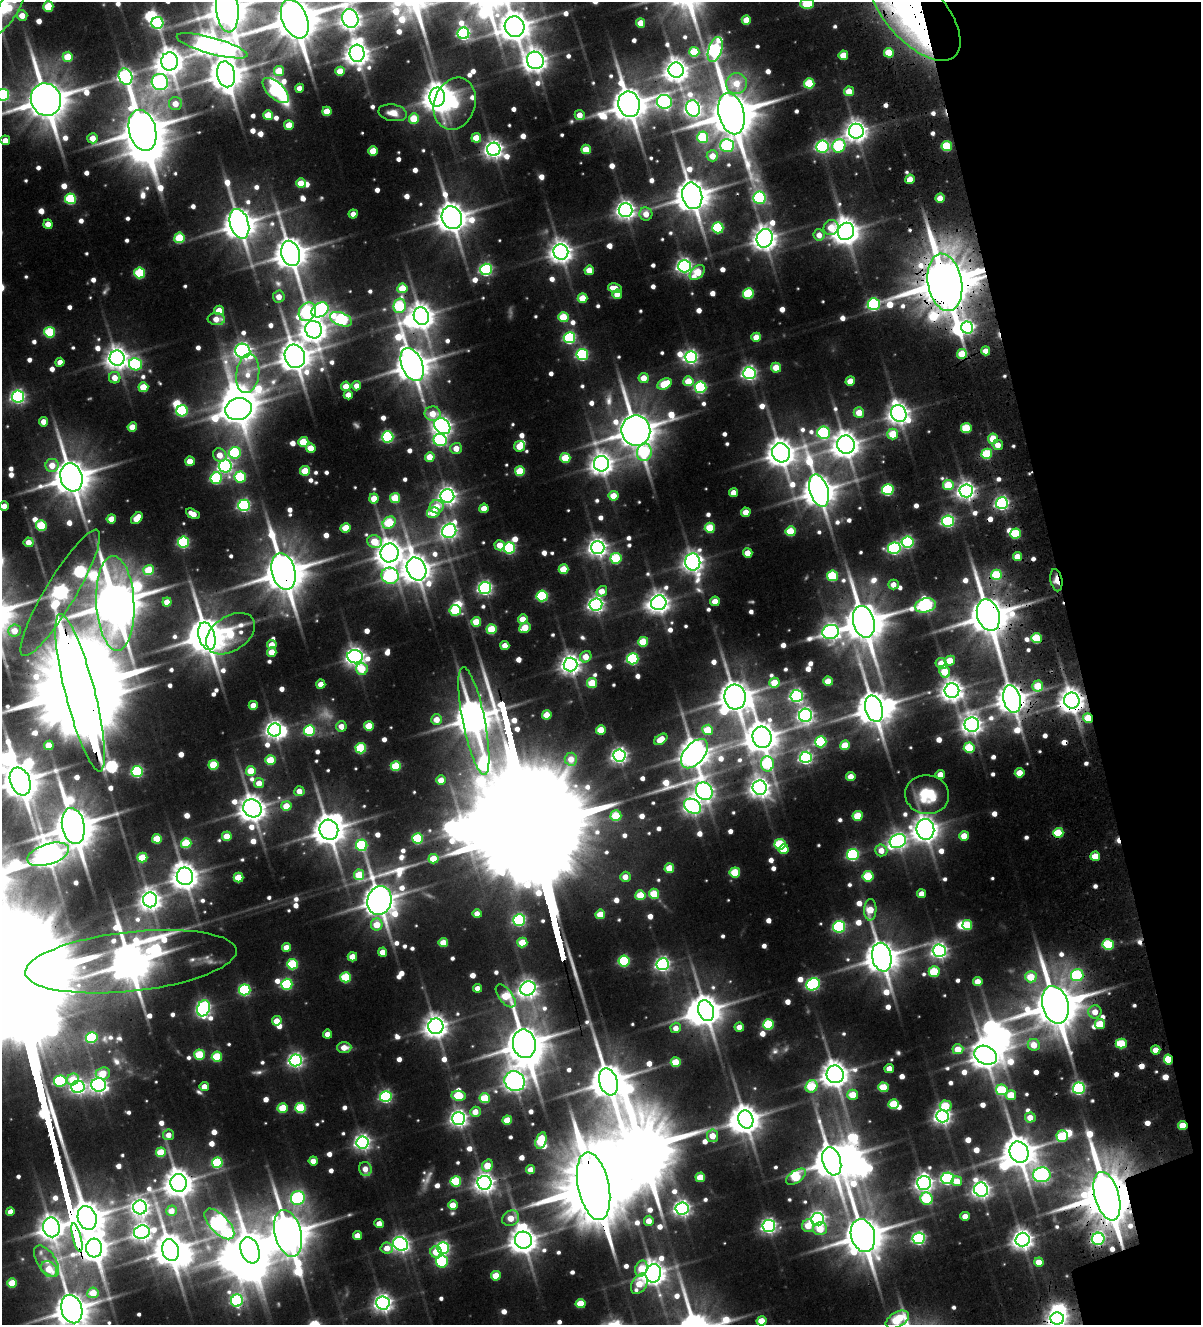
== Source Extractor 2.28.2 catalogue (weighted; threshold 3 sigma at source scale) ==
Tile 12 of 4 x 4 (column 4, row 3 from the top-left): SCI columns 3966-5164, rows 1503-2825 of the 5651 x 5652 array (HDU 1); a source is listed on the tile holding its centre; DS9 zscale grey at full resolution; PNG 1203 x 1327 px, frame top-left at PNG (2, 2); each listed source drawn as its Kron ellipse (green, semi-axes under 4 px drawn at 4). Shown black and unused: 11% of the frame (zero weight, under 3 of 5 exposures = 13% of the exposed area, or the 3 px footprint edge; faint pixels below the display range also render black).
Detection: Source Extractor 2.28.2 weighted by HDU 2 'WHT'; one run over the whole footprint, this tile lists its part. Background 0.0825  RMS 0.0092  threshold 0.0416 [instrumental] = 3 sigma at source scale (4.5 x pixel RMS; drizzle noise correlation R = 1.50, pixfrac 1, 0.05/0.05 arcsec/px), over >= 5 px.
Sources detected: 955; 11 too faint to see at this stretch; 38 inside a brighter object's white glare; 11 cosmic-ray / hot-pixel residue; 2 long thin detections or spike segments (spike, bleed or trail) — neither listed nor drawn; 9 inside a brighter listed object's ellipse — not listed separately; of the other 884, all 500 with FLUX_AUTO >= 8.78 (the completeness limit of this list) listed and drawn (384 fainter detections not listed), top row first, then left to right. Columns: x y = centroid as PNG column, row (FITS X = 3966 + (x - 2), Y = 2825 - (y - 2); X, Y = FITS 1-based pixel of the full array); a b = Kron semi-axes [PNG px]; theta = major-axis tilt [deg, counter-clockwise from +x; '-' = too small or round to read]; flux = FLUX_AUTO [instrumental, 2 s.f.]
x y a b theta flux
807 4 7 5 -1 36
48 7 5 5 - 34
9 8 30 10 60 38
227 9 24 11 -85 2400
915 12 60 29 -48 240
22 15 5 5 - 11
295 19 20 12 -67 4400
350 19 9 8 - 690
746 20 4 4 - 15
157 23 6 6 - 120
641 23 4 4 - 15
515 27 10 10 - 1500
463 33 6 6 - 160
212 46 37 8 -15 940
715 49 13 6 73 210
694 52 5 5 - 41
357 53 9 7 -85 880
889 53 5 5 - 24
843 55 5 4 - 18
68 57 5 5 - 27
535 60 9 8 - 780
170 61 9 8 - 1100
676 70 8 7 - 830
279 71 5 5 - 21
340 71 5 4 - 19
226 74 13 9 -78 1900
126 77 8 6 -71 260
160 82 8 8 - 280
809 83 5 5 - 44
736 84 10 10 - 16
300 88 4 4 - 8.8
276 91 16 8 -43 99
849 91 5 5 - 15
3 95 6 6 - 130
437 97 9 7 90 1100
46 100 16 15 - 3300
664 102 7 7 - 200
175 104 6 6 - 12
455 104 27 20 72 58
629 104 13 11 -78 2200
693 108 8 7 - 330
327 111 5 4 - 18
393 113 14 8 -10 9.7
731 114 21 12 -76 4500
268 115 5 5 - 23
580 115 5 5 - 11
414 119 5 5 - 30
289 125 5 5 - 18
143 130 21 13 -75 3600
856 131 7 7 - 670
703 137 5 5 - 45
93 138 5 5 - 11
476 138 5 4 - 18
5 140 5 4 - 9.1
727 145 7 6 - 85
822 146 6 6 - 160
839 146 7 6 - 83
947 146 5 5 - 42
494 149 6 6 - 470
586 149 5 5 - 21
373 151 5 5 - 21
712 156 6 5 - 14
910 179 5 4 - 15
301 183 5 5 - 19
692 196 13 10 -77 2000
759 198 6 6 - 84
940 198 5 4 - 14
70 199 5 5 - 63
626 210 7 7 - 480
353 214 4 4 - 9
646 214 6 6 - 12
452 218 12 10 -62 1600
48 224 4 4 - 11
239 224 15 9 -73 1800
831 227 8 7 - 19
718 228 5 5 - 70
846 231 9 8 - 1200
819 235 5 5 - 9.3
179 238 5 5 - 42
765 238 9 8 - 920
561 252 8 7 - 770
291 253 13 9 -74 1800
684 266 6 6 - 300
486 269 6 6 - 150
589 270 5 4 - 14
140 273 5 5 - 60
697 273 9 5 46 29
945 282 29 17 -80 7100
402 288 5 5 - 25
615 288 7 4 -11 15
748 293 5 5 - 60
617 294 5 4 - 9.9
279 297 6 6 - 9.3
582 298 5 4 - 20
874 304 6 5 - 130
400 306 7 6 - 65
219 310 5 4 - 15
320 310 9 6 31 220
307 312 10 8 56 140
421 316 9 7 -72 980
563 317 5 5 - 33
216 319 8 6 -2 10
341 319 11 6 -21 140
967 328 6 6 - 200
314 330 9 8 - 930
50 332 5 5 - 61
756 337 5 4 - 14
569 338 6 5 - 120
243 351 7 7 - 400
986 351 4 4 - 9.8
582 354 6 5 - 120
962 354 5 5 - 26
295 356 12 10 -72 1500
691 357 6 6 - 220
117 358 8 7 - 760
60 362 4 4 - 8.8
136 364 7 6 - 100
412 365 17 10 -67 1900
776 368 5 5 - 19
749 373 6 6 - 240
248 374 19 11 82 19
115 378 6 5 - 11
644 378 5 5 - 14
688 381 5 5 - 21
850 381 5 4 - 15
665 384 7 5 26 33
346 386 4 4 - 15
357 386 4 4 - 8.9
143 387 5 5 - 23
700 387 6 5 - 100
348 395 4 4 - 11
18 397 6 6 - 210
238 409 13 11 16 1500
182 411 6 5 - 75
859 413 5 5 - 15
899 413 8 7 - 700
433 414 8 7 - 17
44 422 4 4 - 10
442 426 9 7 -46 480
132 427 4 4 - 16
966 428 5 5 - 42
636 431 15 14 - 2900
824 433 6 6 - 110
893 434 5 5 - 23
388 437 5 5 - 120
993 439 5 5 - 21
440 440 6 6 - 110
303 442 5 5 - 27
846 445 9 9 - 1100
998 445 5 5 - 9.4
520 446 6 5 - 16
311 448 5 4 - 17
456 448 5 5 - 11
644 452 9 7 78 61
235 453 6 6 - 82
781 453 9 9 - 1200
987 454 5 5 - 50
220 455 7 6 - 12
430 457 5 4 - 17
565 458 5 5 - 29
190 461 5 4 - 14
601 464 8 7 - 730
52 465 6 6 - 13
225 466 6 6 - 230
305 471 5 5 - 25
520 471 5 5 - 35
71 477 14 11 -74 2500
240 477 6 5 - 67
216 478 6 5 - 85
948 485 5 5 - 32
888 490 6 5 - 97
819 491 16 9 -73 1800
966 491 6 6 - 460
733 493 4 4 - 12
447 496 7 7 - 460
614 496 5 5 - 17
374 498 5 4 - 14
395 498 5 5 - 35
1002 503 6 6 - 210
244 505 6 5 - 160
4 506 4 4 - 9.8
437 507 7 6 - 15
484 508 4 4 - 14
433 512 6 5 - 27
746 512 5 4 - 13
193 514 7 4 -29 11
137 518 7 4 48 19
111 519 4 4 - 15
948 521 6 5 - 170
389 523 7 5 40 49
41 525 5 5 - 50
346 528 5 4 - 18
710 528 5 5 - 32
449 531 7 6 - 320
791 531 5 5 - 32
1016 534 5 5 - 48
29 542 5 5 - 11
183 542 5 5 - 110
374 542 7 6 - 27
908 542 6 6 - 130
500 545 5 5 - 13
598 547 7 6 - 480
509 548 6 5 - 110
894 548 6 6 - 150
390 553 9 9 - 1100
748 553 5 4 - 13
1017 557 5 4 - 15
616 558 5 5 - 52
693 562 8 7 - 570
417 569 12 9 -64 1300
564 569 5 5 - 26
149 570 5 5 - 31
283 572 18 11 -75 3200
996 575 5 5 - 42
390 576 8 8 - 130
832 576 5 5 - 53
1056 580 11 5 -79 9.3
894 585 5 5 - 8.8
485 588 6 6 - 230
602 591 5 5 - 13
60 593 73 15 59 450
542 596 5 5 - 89
715 601 5 4 - 14
167 602 4 4 - 13
115 603 47 19 -87 5200
659 603 8 7 - 630
596 605 6 6 - 330
925 605 10 7 13 230
455 610 5 5 - 51
988 615 16 11 -73 3100
523 619 5 4 - 15
476 622 5 5 - 25
864 622 16 10 -76 3100
525 628 6 5 - 22
492 629 5 5 - 37
14 630 6 6 - 12
831 632 8 7 - 330
230 634 27 17 34 56
207 636 14 8 -74 2400
1036 638 5 5 - 47
643 642 5 5 - 34
272 645 5 4 - 13
505 645 4 4 - 11
272 652 5 4 - 16
355 657 8 6 -5 500
586 657 6 5 - 13
633 659 6 5 - 110
950 661 5 5 - 19
941 663 6 5 - 13
571 664 7 7 - 570
362 669 6 6 - 28
945 672 6 5 - 25
828 681 5 4 - 19
592 683 5 5 - 32
774 683 5 5 - 22
321 684 4 4 - 10
1038 686 5 5 - 26
952 691 7 7 - 680
80 693 81 14 -76 23000
797 696 6 6 - 200
735 697 12 10 -84 1900
1012 699 14 8 -78 1500
1072 701 8 7 - 990
253 705 4 4 - 13
874 709 13 8 -73 2200
547 715 5 4 - 18
805 715 6 6 - 310
1088 718 5 5 - 24
437 719 5 5 - 13
474 721 55 11 -79 2500
972 725 7 7 - 550
341 726 5 5 - 9.5
369 726 5 5 - 27
275 730 6 6 - 480
601 730 5 4 - 21
708 730 5 5 - 27
309 731 5 5 - 73
762 737 11 9 -75 1700
661 739 7 4 34 15
821 742 6 5 - 77
49 745 4 4 - 17
845 745 5 5 - 24
361 748 5 5 - 62
969 748 5 5 - 42
694 754 17 10 49 1500
619 755 6 6 - 310
806 757 6 6 - 190
571 759 6 6 - 11
270 760 5 5 - 32
767 764 7 6 - 61
214 765 5 5 - 38
396 766 5 5 - 41
137 771 5 5 - 110
251 771 5 5 - 23
1020 773 5 4 - 16
940 774 5 4 - 11
851 777 4 4 - 12
441 780 4 4 - 12
20 781 14 10 -68 2300
259 783 5 5 - 12
760 788 7 7 - 570
299 791 5 5 - 10
704 791 9 8 - 490
927 795 22 19 -8 40
286 806 5 5 - 18
692 806 9 7 -33 380
252 808 9 8 - 1100
616 816 5 5 - 37
858 816 5 5 - 30
73 826 18 11 -79 3000
925 829 10 9 - 1100
329 830 10 9 - 1400
1058 833 5 5 - 35
227 836 5 5 - 18
964 836 5 5 - 15
418 838 5 5 - 56
157 839 5 5 - 29
898 841 8 6 28 370
186 843 5 5 - 41
780 844 5 5 - 51
362 845 5 5 - 75
784 849 5 4 - 17
881 850 6 6 - 11
48 854 21 10 18 1200
853 855 6 5 - 110
1095 856 5 4 - 17
142 858 5 5 - 28
433 859 5 4 - 20
669 868 5 4 - 19
735 872 5 5 - 37
359 875 5 5 - 30
185 876 9 8 - 1100
868 876 5 5 - 42
625 877 5 5 - 9.3
238 878 5 5 - 27
654 894 5 5 - 32
922 894 4 4 - 8.8
640 895 5 5 - 23
150 900 7 7 - 630
379 901 14 12 74 1700
870 910 11 6 88 21
477 914 4 4 - 9.2
600 914 5 5 - 23
519 920 6 5 - 140
377 925 6 6 - 18
967 925 5 5 - 36
839 927 6 6 - 120
443 943 4 4 - 20
522 943 5 5 - 24
1108 944 5 5 - 52
286 947 4 4 - 14
939 951 6 6 - 310
383 952 4 4 - 11
352 957 4 4 - 17
882 957 14 9 -78 1900
624 961 5 5 - 88
131 962 106 29 6 3800
293 964 5 5 - 63
663 964 6 6 - 250
934 972 5 5 - 45
1077 975 6 6 - 64
346 977 5 5 - 56
1031 977 6 5 - 26
978 982 5 5 - 13
287 984 5 5 - 93
813 984 7 6 - 160
478 988 4 4 - 8.8
528 988 8 7 - 470
245 990 5 5 - 95
506 996 13 6 -52 31
1055 1005 19 13 -75 4400
204 1008 8 6 70 260
706 1011 10 8 -72 1500
1095 1012 6 6 - 10
277 1021 5 4 - 15
768 1024 5 5 - 63
1100 1024 5 5 - 27
436 1026 8 7 - 790
739 1027 5 4 - 9.1
676 1028 5 5 - 9.1
327 1034 4 4 - 9.8
92 1038 6 5 - 67
524 1044 14 11 -79 2700
1121 1044 5 5 - 43
1034 1045 6 6 - 14
344 1047 7 5 0 10
958 1049 5 5 - 16
1156 1050 4 4 - 10
199 1055 5 5 - 45
986 1055 12 9 -25 1300
217 1057 5 5 - 42
1168 1059 5 4 - 37
296 1060 6 6 - 250
676 1062 5 5 - 29
889 1069 4 4 - 11
103 1073 7 6 - 21
835 1074 9 8 - 1200
73 1079 6 5 - 24
60 1081 6 5 - 83
515 1081 10 9 - 640
608 1082 14 9 -72 2200
99 1085 7 6 - 380
812 1086 6 5 - 41
78 1087 7 6 - 240
204 1087 4 4 - 10
883 1087 5 5 - 34
1079 1088 6 5 - 170
1002 1090 6 5 - 40
853 1095 5 5 - 20
1011 1095 5 5 - 23
386 1096 6 5 - 140
459 1096 7 5 -7 33
485 1098 5 5 - 41
894 1104 5 5 - 35
946 1106 6 5 - 30
283 1108 5 4 - 27
301 1108 5 5 - 56
475 1112 5 5 - 11
943 1116 6 6 - 370
1030 1117 5 5 - 10
459 1118 6 6 - 380
507 1120 5 4 - 21
746 1120 9 7 -70 1200
1183 1125 5 4 - 17
169 1135 5 5 - 8.9
713 1136 6 5 - 16
1062 1136 6 6 - 42
541 1140 8 5 74 38
362 1142 6 6 - 310
161 1152 5 5 - 34
1019 1152 11 9 -66 1800
313 1161 4 4 - 9.8
832 1161 14 9 -73 2200
217 1163 5 5 - 72
487 1166 6 5 - 19
365 1169 7 6 - 9.6
531 1170 4 4 - 9.6
1042 1175 9 7 3 290
700 1177 5 4 - 19
796 1177 11 6 34 49
947 1178 6 6 - 150
456 1181 5 5 - 59
957 1181 5 5 - 15
179 1183 9 8 - 1200
484 1183 7 7 - 570
924 1183 7 7 - 450
594 1186 34 15 -78 9800
981 1190 7 7 - 430
1107 1196 25 12 -74 5800
298 1198 7 6 - 120
927 1199 6 6 - 55
453 1205 5 4 - 18
140 1207 7 7 - 430
682 1208 6 6 - 340
171 1211 5 5 - 9
10 1212 4 4 - 9
965 1216 5 4 - 11
87 1218 12 9 -70 2100
511 1218 9 7 34 18
817 1219 6 6 - 300
649 1221 5 5 - 8.9
219 1224 19 9 -46 390
379 1224 4 4 - 9.5
769 1226 6 6 - 260
808 1226 6 6 - 16
51 1227 10 8 -78 850
820 1229 7 6 - 18
142 1232 8 6 12 450
288 1233 24 13 -76 2700
357 1235 4 4 - 11
863 1236 16 12 -74 3000
77 1238 15 3 -75 1000
919 1238 6 6 - 180
1098 1239 6 6 - 170
523 1240 8 8 - 1100
1023 1240 7 7 - 610
400 1244 8 6 -29 360
94 1248 9 8 - 1000
387 1248 6 5 - 10
443 1248 6 6 - 180
170 1250 11 8 -76 1700
250 1250 13 9 -70 2200
436 1252 6 5 - 12
47 1261 18 9 -56 11
442 1261 6 6 - 87
1039 1262 5 4 - 12
49 1269 9 7 -45 22
641 1269 8 6 73 18
653 1273 9 7 82 940
496 1276 5 4 - 22
12 1283 5 4 - 29
639 1284 11 7 59 23
93 1293 6 5 - 22
237 1301 6 6 - 130
383 1303 6 6 - 440
581 1303 5 4 - 25
72 1309 14 10 -74 1900
1057 1319 7 6 - 350
897 1320 13 7 31 51
762 1321 5 4 - 21
Overlapping masked pixels (flux is a lower limit): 30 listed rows (the first 20) at x y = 915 12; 889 53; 947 146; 945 282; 966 428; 966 491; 1002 503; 283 572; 996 575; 1056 580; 60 593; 988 615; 1036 638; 80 693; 1012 699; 1072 701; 1088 718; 474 721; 1058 833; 1055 1005
Isophote crosses this tile's border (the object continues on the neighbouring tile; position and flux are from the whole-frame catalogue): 13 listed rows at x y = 807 4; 9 8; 227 9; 915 12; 295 19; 350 19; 3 95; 46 100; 4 506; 20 781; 72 1309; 1057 1319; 897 1320